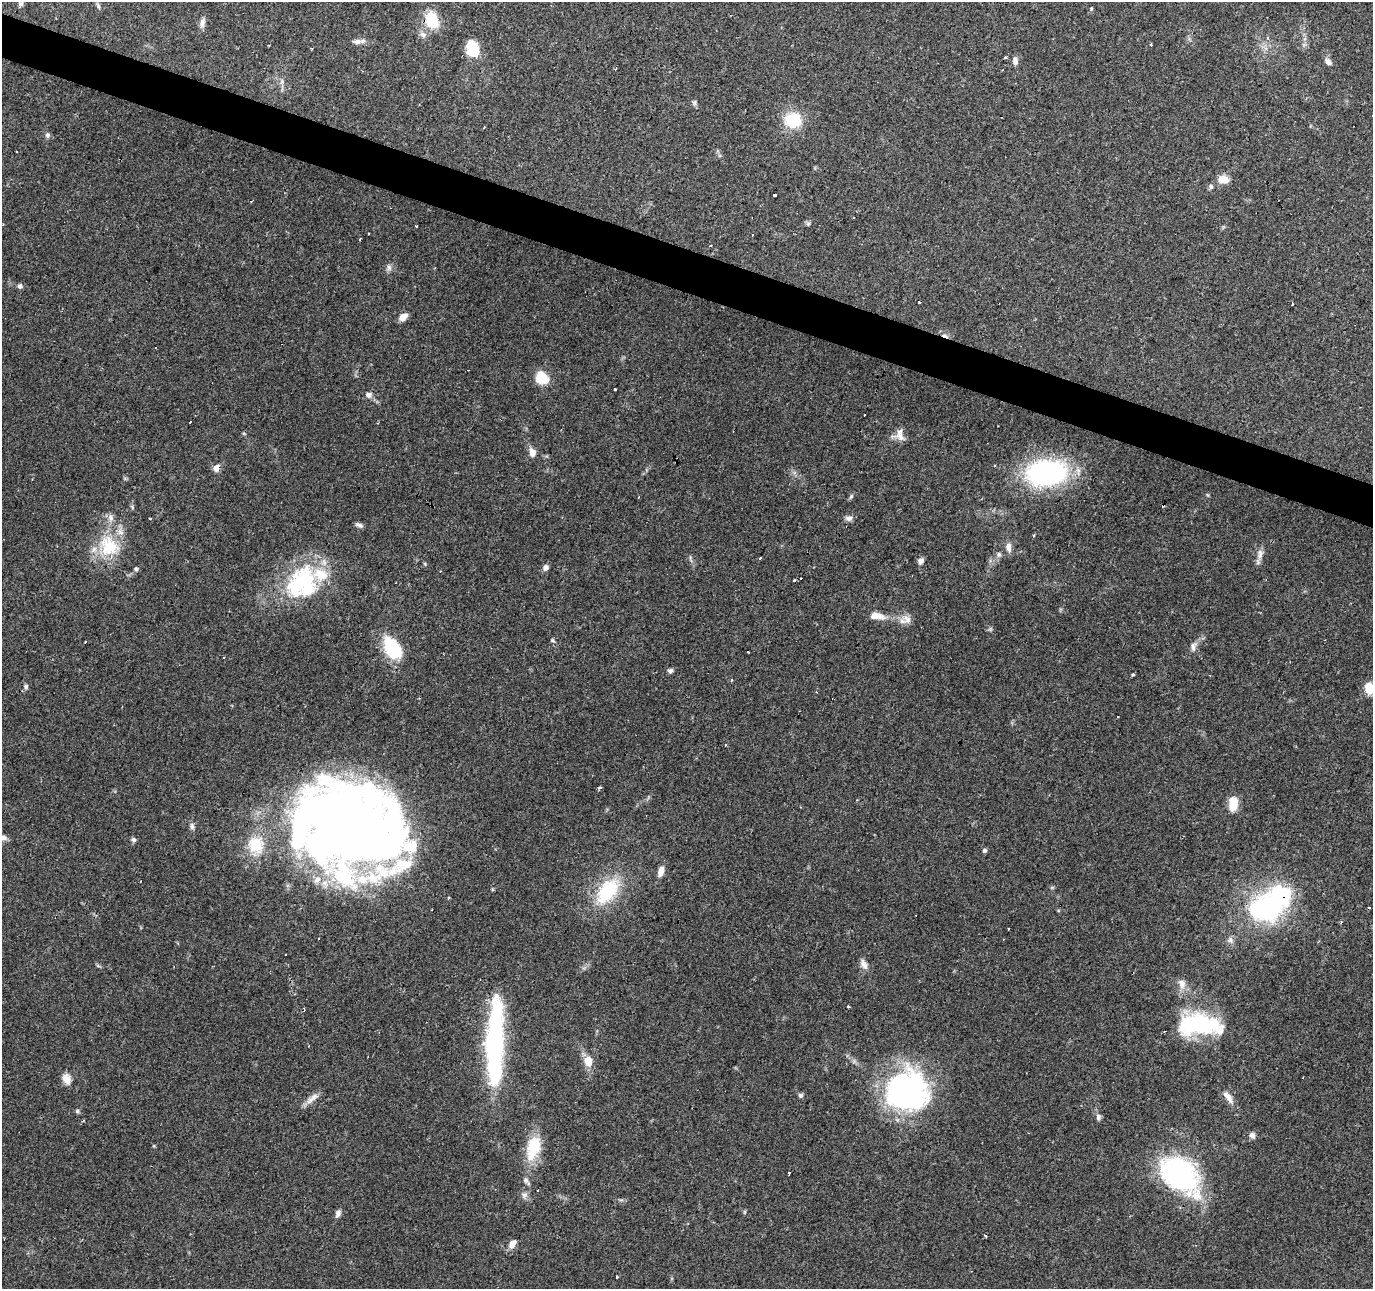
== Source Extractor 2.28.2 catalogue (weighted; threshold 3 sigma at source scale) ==
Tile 11 of 4 x 4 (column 3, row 3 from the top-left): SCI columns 2751-4121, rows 1564-2850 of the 5493 x 5634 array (HDU 1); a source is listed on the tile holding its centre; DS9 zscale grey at full resolution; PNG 1375 x 1291 px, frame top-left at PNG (2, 2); no overlay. Shown black and unused: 3% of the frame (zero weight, under 2 of 3 exposures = <1% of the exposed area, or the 3 px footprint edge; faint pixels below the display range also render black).
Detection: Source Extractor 2.28.2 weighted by HDU 2 'WHT'; one run over the whole footprint, this tile lists its part. Background 0.0634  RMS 0.0049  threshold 0.022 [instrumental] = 3 sigma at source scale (4.5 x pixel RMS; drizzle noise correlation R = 1.50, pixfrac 1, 0.0396/0.0396 arcsec/px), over >= 5 px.
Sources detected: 137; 3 inside a brighter object's white glare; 20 cosmic-ray / hot-pixel residue — not listed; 8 inside a brighter listed object's ellipse — not listed separately; the other 106 listed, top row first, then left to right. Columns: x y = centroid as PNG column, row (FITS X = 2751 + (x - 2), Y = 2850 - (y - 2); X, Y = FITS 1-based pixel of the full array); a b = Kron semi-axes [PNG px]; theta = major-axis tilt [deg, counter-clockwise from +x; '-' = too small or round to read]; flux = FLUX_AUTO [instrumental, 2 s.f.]
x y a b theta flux
98 6 10 4 -64 0.98
1091 9 5 4 - 0.58
432 20 19 14 -71 15
202 22 14 6 79 2.3
423 35 10 7 -11 2.1
1267 38 5 4 - 1.6
357 41 15 6 1 2.5
1151 45 3 3 - 1.1
472 48 16 12 -75 14
1005 57 3 3 - 2.4
1015 61 9 6 88 2.4
1328 62 9 7 -50 2.1
695 103 8 5 87 1.1
793 120 21 19 4 16
484 127 3 2 - 0.7
47 135 8 6 89 1.3
16 152 3 2 - 0.69
1223 179 14 10 -10 4.6
1211 187 7 5 -77 1.1
774 195 4 3 - 2.6
251 201 3 3 - 0.8
808 224 6 5 - 0.87
416 226 3 2 - 3.7
369 233 3 3 - 1.6
360 239 4 2 - 0.4
711 246 3 3 - 1.7
389 267 9 6 -86 1.6
20 286 6 5 - 1.2
403 317 9 6 35 4
541 378 9 8 - 20
615 389 3 3 - 0.97
369 395 8 7 - 2.2
865 414 3 3 - 1.6
190 422 3 2 - 1.1
899 435 15 14 - 4.5
532 452 10 8 -80 3.5
217 468 9 7 56 3
1046 473 40 24 6 89
851 496 7 5 55 0.94
639 497 3 2 - 0.39
849 518 10 7 4 1.8
150 519 3 2 - 0.42
359 525 10 4 -25 1.4
1034 535 3 3 - 1
109 546 33 28 -56 24
1008 547 13 7 -85 2.9
999 554 7 7 - 1.3
1260 554 16 8 79 3
760 557 3 3 - 9.9
920 561 9 7 58 1.9
425 564 6 3 -72 0.55
546 567 8 6 55 1.9
136 569 5 5 - 0.85
300 583 54 30 53 47
877 616 20 9 -7 5.7
907 619 14 10 -56 3.7
990 629 5 5 - 0.76
552 640 6 5 - 0.7
1193 647 11 7 76 2.2
392 648 24 15 -57 26
670 671 7 6 - 1.2
1133 674 4 3 - 0.58
731 680 3 3 - 0.74
26 687 7 5 90 1
1369 688 13 9 -80 6.8
817 692 4 3 - 0.43
1117 716 3 3 - 1.5
600 788 3 3 - 1.8
1233 804 11 7 85 12
347 825 105 79 -11 620
192 827 8 6 -76 1.3
4 837 8 7 - 1.5
134 840 7 5 -42 1.2
984 850 5 5 - 1.1
661 871 11 6 73 4.1
608 891 39 22 51 29
1282 895 10 8 -28 75
448 898 4 3 - 0.52
1008 929 3 2 - 0.38
318 938 3 2 - 0.75
864 964 14 7 -62 2.9
1182 984 15 10 -74 4
848 1007 3 2 - 0.82
1201 1025 44 21 -1 54
309 1046 3 2 - 1.2
494 1046 89 17 87 91
588 1061 9 8 - 6.5
67 1079 15 10 -69 4
906 1091 45 42 7 110
801 1095 5 5 - 1.2
314 1097 13 8 49 3.1
1228 1097 20 7 -53 3.8
77 1111 6 5 - 0.9
1098 1117 8 6 -89 1.4
1252 1135 8 7 - 1.8
533 1148 32 17 73 16
789 1173 3 3 - 0.88
1179 1175 45 27 -44 98
526 1180 11 6 -60 1.6
538 1190 3 3 - 1.9
524 1195 9 8 - 1.9
745 1212 6 4 89 0.58
338 1213 10 6 66 1.8
986 1235 3 3 - 1.2
512 1244 10 7 54 3.5
616 1277 3 3 - 3.1
Overlapping masked pixels (flux is a lower limit): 2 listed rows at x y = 217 468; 1282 895
Isophote crosses this tile's border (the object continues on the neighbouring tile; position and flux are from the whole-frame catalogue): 1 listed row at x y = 1369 688